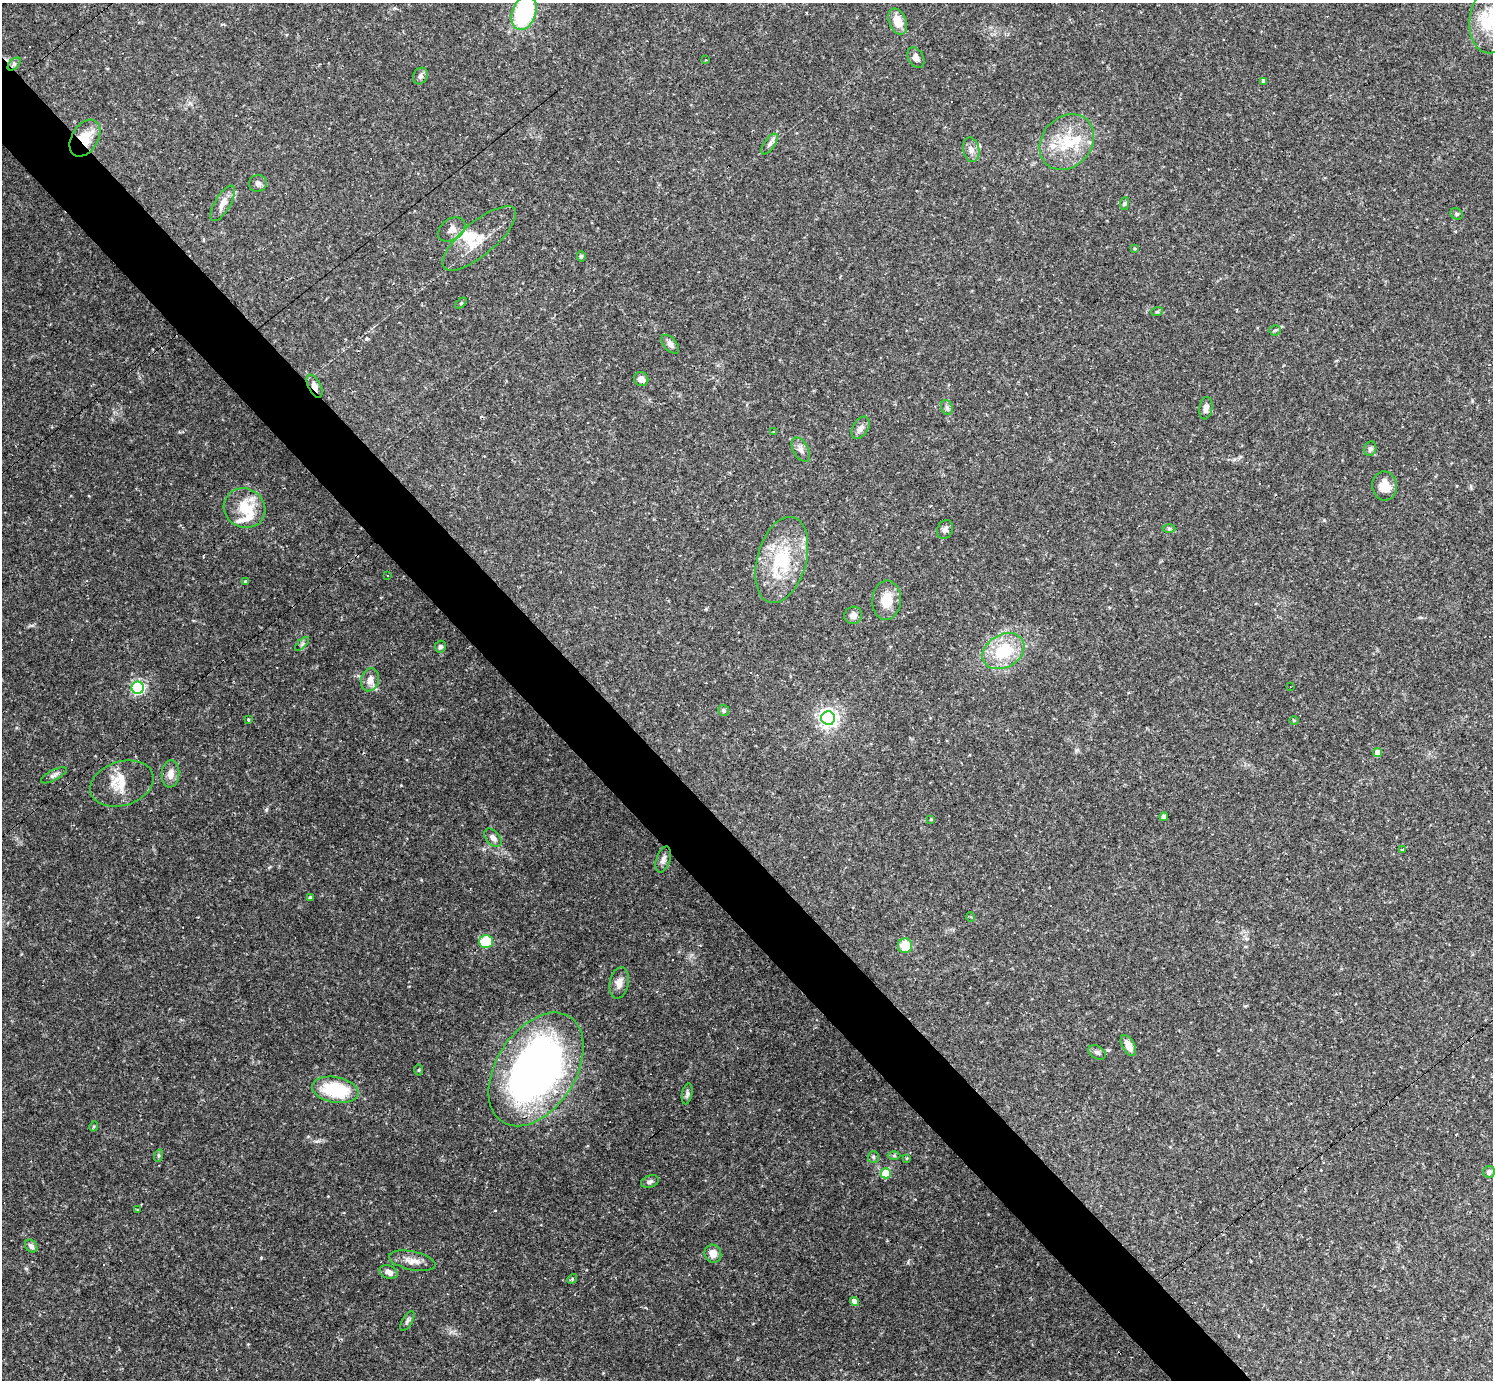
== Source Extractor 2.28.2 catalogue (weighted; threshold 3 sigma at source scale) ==
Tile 11 of 4 x 4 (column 3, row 3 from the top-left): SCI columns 2989-4479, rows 1672-3049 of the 5974 x 5972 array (HDU 1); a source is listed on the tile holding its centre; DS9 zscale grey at full resolution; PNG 1495 x 1382 px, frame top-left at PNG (2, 3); each listed source drawn as its Kron ellipse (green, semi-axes under 4 px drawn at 4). Shown black and unused: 5% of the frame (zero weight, under 2 of 3 exposures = <1% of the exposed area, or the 3 px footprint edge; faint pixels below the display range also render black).
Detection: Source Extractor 2.28.2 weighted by HDU 2 'WHT'; one run over the whole footprint, this tile lists its part. Background 0.0633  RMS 0.0061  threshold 0.0274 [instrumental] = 3 sigma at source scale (4.5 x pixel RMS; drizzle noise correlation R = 1.50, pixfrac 1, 0.05/0.05 arcsec/px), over >= 5 px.
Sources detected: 113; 2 inside a brighter object's white glare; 18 cosmic-ray / hot-pixel residue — neither listed nor drawn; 6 inside a brighter listed object's ellipse — not listed separately; the other 87 listed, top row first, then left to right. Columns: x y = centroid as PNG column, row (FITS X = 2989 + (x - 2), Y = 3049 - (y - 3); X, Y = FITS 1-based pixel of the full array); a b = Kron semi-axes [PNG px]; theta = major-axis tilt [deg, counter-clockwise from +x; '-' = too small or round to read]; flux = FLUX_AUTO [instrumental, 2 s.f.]
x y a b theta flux
524 13 18 11 71 61
1491 20 34 21 83 25
898 22 14 8 -68 9.6
916 58 11 7 -61 2.9
706 60 3 3 - 0.59
14 64 8 4 45 1.5
420 76 8 7 - 2.1
1264 81 4 4 - 1.7
85 138 20 13 58 15
1067 142 30 24 47 26
770 144 12 5 56 2.2
971 150 12 8 -79 3.6
258 183 9 8 - 2.1
223 203 20 8 60 5.1
1124 204 6 4 83 0.85
1457 214 6 5 - 1.2
452 229 15 10 36 4.1
479 238 46 16 40 16
1135 249 4 3 - 0.62
581 256 5 4 - 0.95
461 303 6 4 45 0.74
1157 312 6 3 19 0.69
1275 330 6 5 - 0.98
670 344 11 6 -49 2.5
641 379 7 7 - 3.9
315 386 12 6 -63 3.3
947 407 7 5 -70 1.6
1206 408 11 6 81 2.7
861 428 12 7 58 2.8
773 432 4 3 - 0.53
1370 449 7 6 - 1.6
801 450 13 7 -61 3.1
1385 486 14 12 -87 7.2
244 508 21 19 -29 20
945 529 9 7 64 2.1
1169 529 6 4 0 0.94
782 560 44 24 74 43
388 575 3 3 - 2.5
245 582 3 3 - 1.1
887 600 20 14 85 12
853 615 9 8 - 3.4
302 644 9 3 45 1.1
440 647 6 5 - 1.7
1003 651 22 16 30 26
370 680 11 8 73 5.2
1290 687 3 2 - 0.34
138 688 6 6 - 110
724 710 5 5 - 1.2
828 718 7 7 - 290
248 720 4 3 - 0.58
1294 720 5 3 - 0.5
1378 753 4 4 - 6.5
171 774 13 8 84 5.2
54 775 14 5 28 2
122 784 32 22 17 14
1164 817 4 4 - 2.6
931 819 4 3 - 0.61
493 838 10 7 -49 3.2
1403 849 4 3 - 1.2
663 859 13 7 72 2.9
310 898 4 3 - 1.4
971 917 5 3 - 0.55
486 942 7 6 - 29
905 946 7 7 - 13
619 983 16 9 79 4.6
1128 1045 11 6 -61 5.5
1097 1052 9 6 -31 1.8
536 1069 62 39 57 320
419 1070 5 3 - 0.62
335 1090 23 13 -11 34
687 1094 11 5 78 1.6
94 1126 5 3 - 0.61
158 1156 6 4 72 0.92
894 1156 6 4 1 0.92
873 1157 6 5 - 1
907 1158 4 3 - 0.59
1489 1172 6 6 - 1.7
886 1173 5 5 - 21
650 1182 9 6 21 1.8
138 1210 3 3 - 0.82
31 1246 7 5 -51 1.7
713 1254 9 8 - 5.2
412 1261 23 9 -12 6.2
389 1272 9 6 -23 3.2
572 1279 5 4 - 0.73
854 1302 4 4 - 4.2
407 1321 11 5 59 1.5
Overlapping masked pixels (flux is a lower limit): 2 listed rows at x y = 85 138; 315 386
Isophote crosses this tile's border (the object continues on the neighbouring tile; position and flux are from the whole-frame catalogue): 2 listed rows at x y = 524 13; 1491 20
Unlisted compact peaks at least as high as the median listed source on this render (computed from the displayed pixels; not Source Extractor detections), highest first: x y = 261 1258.